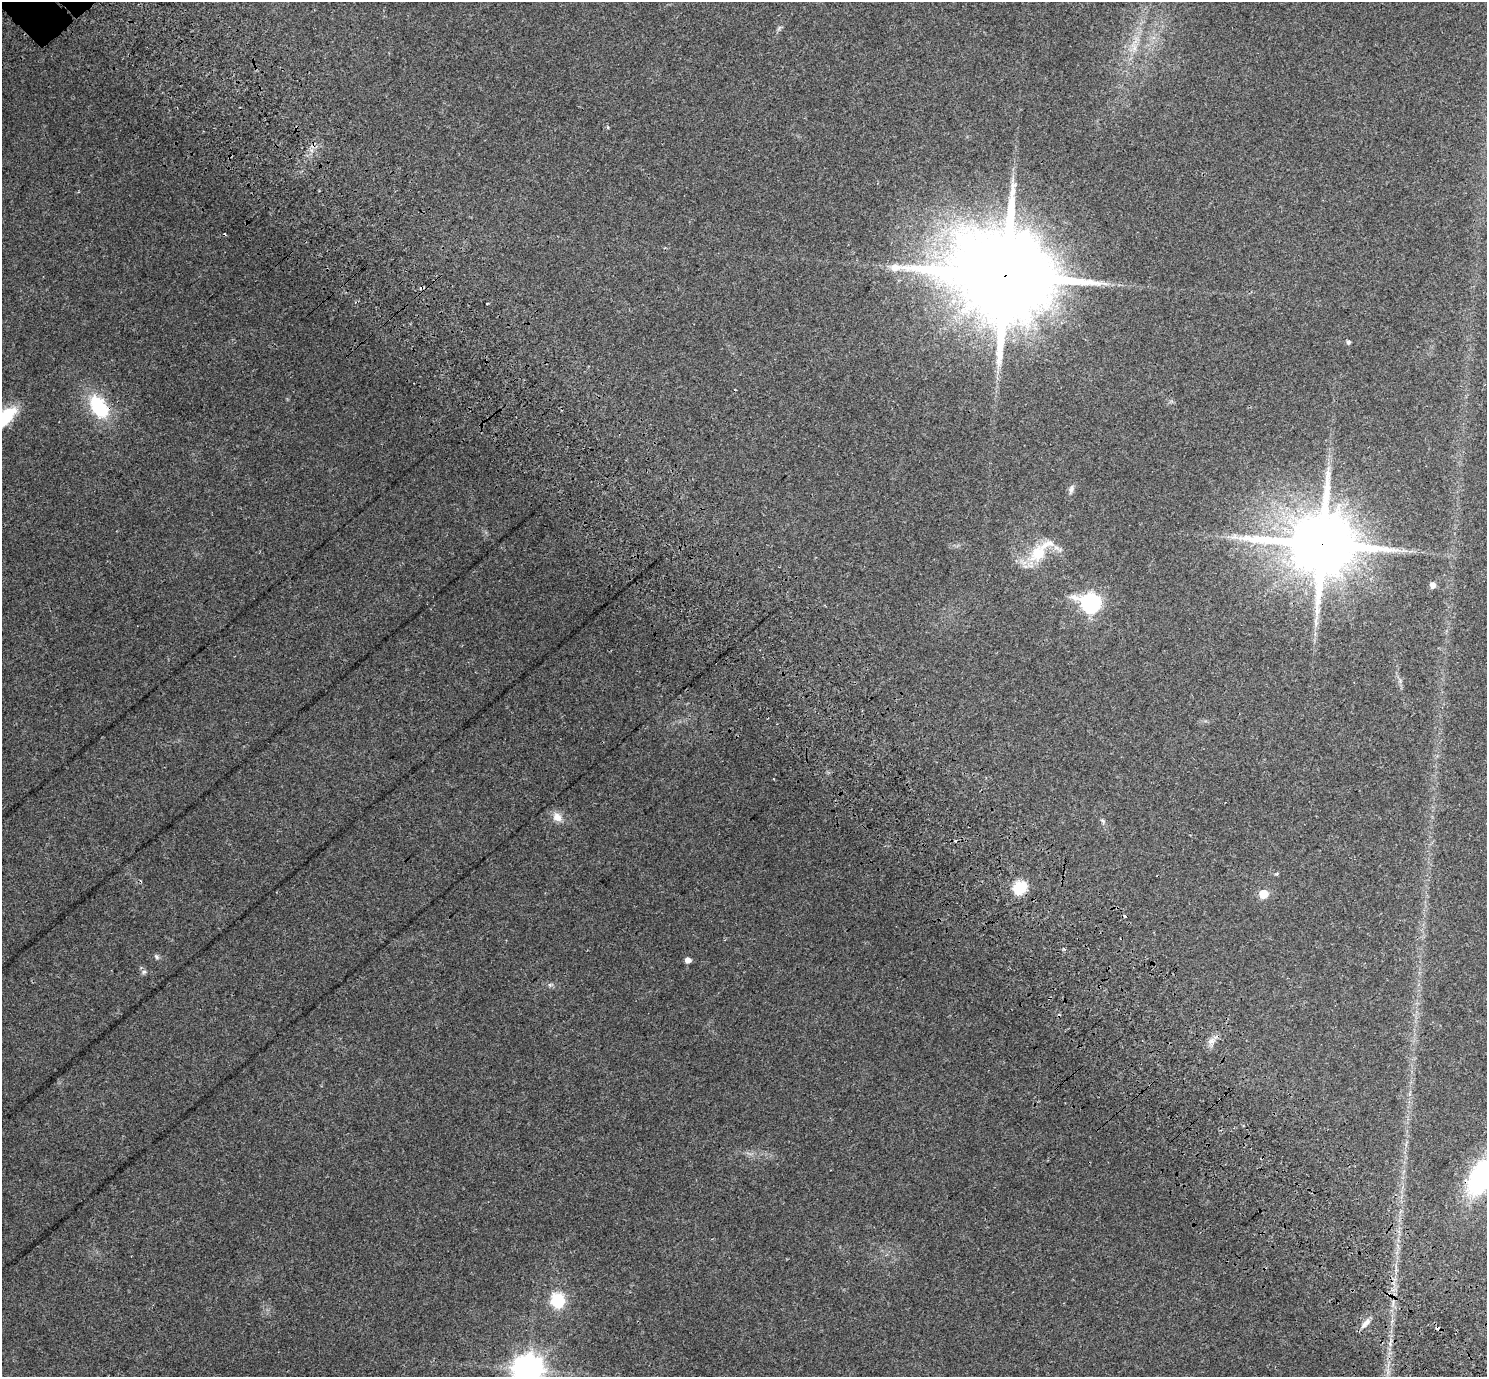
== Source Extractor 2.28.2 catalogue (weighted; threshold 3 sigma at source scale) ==
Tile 6 of 4 x 4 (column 2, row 2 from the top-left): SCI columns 1637-3121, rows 3138-4512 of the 6238 x 6212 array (HDU 1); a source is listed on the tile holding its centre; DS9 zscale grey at full resolution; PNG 1489 x 1379 px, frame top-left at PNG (2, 2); no overlay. Shown black and unused: <1% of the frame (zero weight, under 3 of 4 exposures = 9% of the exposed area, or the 3 px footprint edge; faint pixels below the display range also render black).
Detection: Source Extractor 2.28.2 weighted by HDU 2 'WHT'; one run over the whole footprint, this tile lists its part. Background 0.109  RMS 0.0058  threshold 0.026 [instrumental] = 3 sigma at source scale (4.5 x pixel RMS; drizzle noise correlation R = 1.50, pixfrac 1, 0.0396/0.0396 arcsec/px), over >= 5 px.
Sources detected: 29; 5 cosmic-ray / hot-pixel residue — not listed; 1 inside a brighter listed object's ellipse — not listed separately; the other 23 listed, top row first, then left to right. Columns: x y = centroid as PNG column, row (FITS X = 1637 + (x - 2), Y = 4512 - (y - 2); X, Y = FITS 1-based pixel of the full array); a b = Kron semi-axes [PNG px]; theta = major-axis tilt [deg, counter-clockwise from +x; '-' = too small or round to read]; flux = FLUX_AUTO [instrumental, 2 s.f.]
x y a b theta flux
1134 48 8 5 90 2.1
1005 276 29 24 19 11000
487 303 3 2 - 0.63
1348 342 4 4 - 1.5
99 407 27 16 -55 33
1071 489 13 6 76 2
1235 537 12 6 3 3.2
1322 544 20 17 17 5300
1038 554 19 15 56 18
1432 585 6 5 - 3.1
1091 603 9 8 - 200
557 817 14 11 -47 5
1103 821 6 5 - 0.97
1020 887 6 6 - 75
1263 894 6 5 - 16
156 957 8 5 -51 1.2
687 960 5 5 - 3.4
144 972 7 5 43 1.2
1211 1041 10 6 21 2.7
1481 1177 42 23 61 72
558 1300 16 14 -67 19
1365 1323 17 6 48 3.5
528 1369 10 9 - 740
Overlapping masked pixels (flux is a lower limit): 4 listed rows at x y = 1005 276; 99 407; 1322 544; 1481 1177
Isophote crosses this tile's border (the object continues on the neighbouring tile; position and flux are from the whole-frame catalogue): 2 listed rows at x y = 1481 1177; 528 1369
Unlisted compact peaks at least as high as the median listed source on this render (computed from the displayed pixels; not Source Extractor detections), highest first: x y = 550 985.